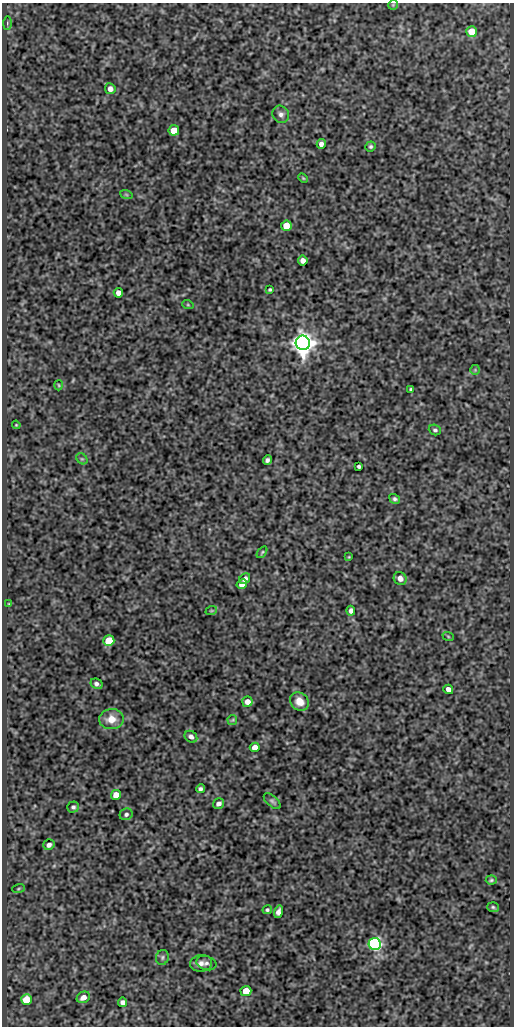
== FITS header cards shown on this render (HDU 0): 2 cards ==
NAXIS1  =                  512
NAXIS2  =                 1024

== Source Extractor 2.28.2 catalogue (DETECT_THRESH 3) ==
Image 512 x 1024 px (HDU 0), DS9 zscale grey, 1 PNG px = 1 image px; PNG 516 x 1028 px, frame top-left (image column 1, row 1024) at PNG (2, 3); each listed source drawn as its Kron ellipse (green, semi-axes under 4 px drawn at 4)
Background 526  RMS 1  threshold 3.04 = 3 sigma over >= 5 px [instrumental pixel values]
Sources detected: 63; all 63 listed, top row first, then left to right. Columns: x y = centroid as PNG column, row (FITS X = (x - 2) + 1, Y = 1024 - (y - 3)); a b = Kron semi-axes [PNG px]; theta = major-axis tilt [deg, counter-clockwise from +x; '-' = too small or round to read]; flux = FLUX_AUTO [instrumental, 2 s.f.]
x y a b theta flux
393 5 5 3 - 58
7 23 6 4 89 120
472 32 5 5 - 1500
110 89 5 5 - 420
281 114 9 8 - 300
174 130 5 5 - 1200
321 144 5 4 - 260
370 146 5 5 - 120
303 178 6 3 -45 72
126 194 6 4 -19 93
286 226 5 5 - 1100
303 260 5 5 - 330
270 289 3 3 - 95
118 293 5 4 - 490
188 305 6 3 -19 72
303 343 7 7 - 78000
475 370 5 5 - 100
59 385 5 3 - 64
411 389 4 3 - 100
16 425 4 3 - 62
435 430 6 5 - 140
82 459 6 5 - 120
267 460 5 4 - 190
359 466 4 3 - 120
395 499 6 4 -32 160
262 552 7 3 54 79
349 557 3 3 - 52
400 578 7 6 - 470
245 579 6 5 - 300
242 584 5 4 - 420
9 604 3 3 - 56
211 611 6 3 18 76
351 611 5 4 - 260
448 636 6 3 -20 71
109 641 5 5 - 1500
96 684 6 5 - 210
448 689 5 4 - 380
299 701 10 8 -44 890
247 702 5 5 - 520
111 719 12 10 5 840
232 720 5 4 - 81
191 737 7 5 -36 250
255 747 5 4 - 590
200 789 4 4 - 170
116 795 5 5 - 790
272 801 10 5 -41 170
219 804 6 5 - 270
73 807 6 5 - 150
126 814 7 5 21 170
49 845 6 5 - 250
491 880 5 4 - 100
18 889 6 3 19 70
493 907 6 5 - 110
267 910 5 4 - 120
278 912 6 4 72 300
375 944 6 6 - 16000
162 957 7 6 - 160
201 963 11 8 4 390
206 963 10 7 -17 230
246 991 5 5 - 1500
83 997 7 5 27 470
26 999 5 5 - 1500
123 1002 4 4 - 270